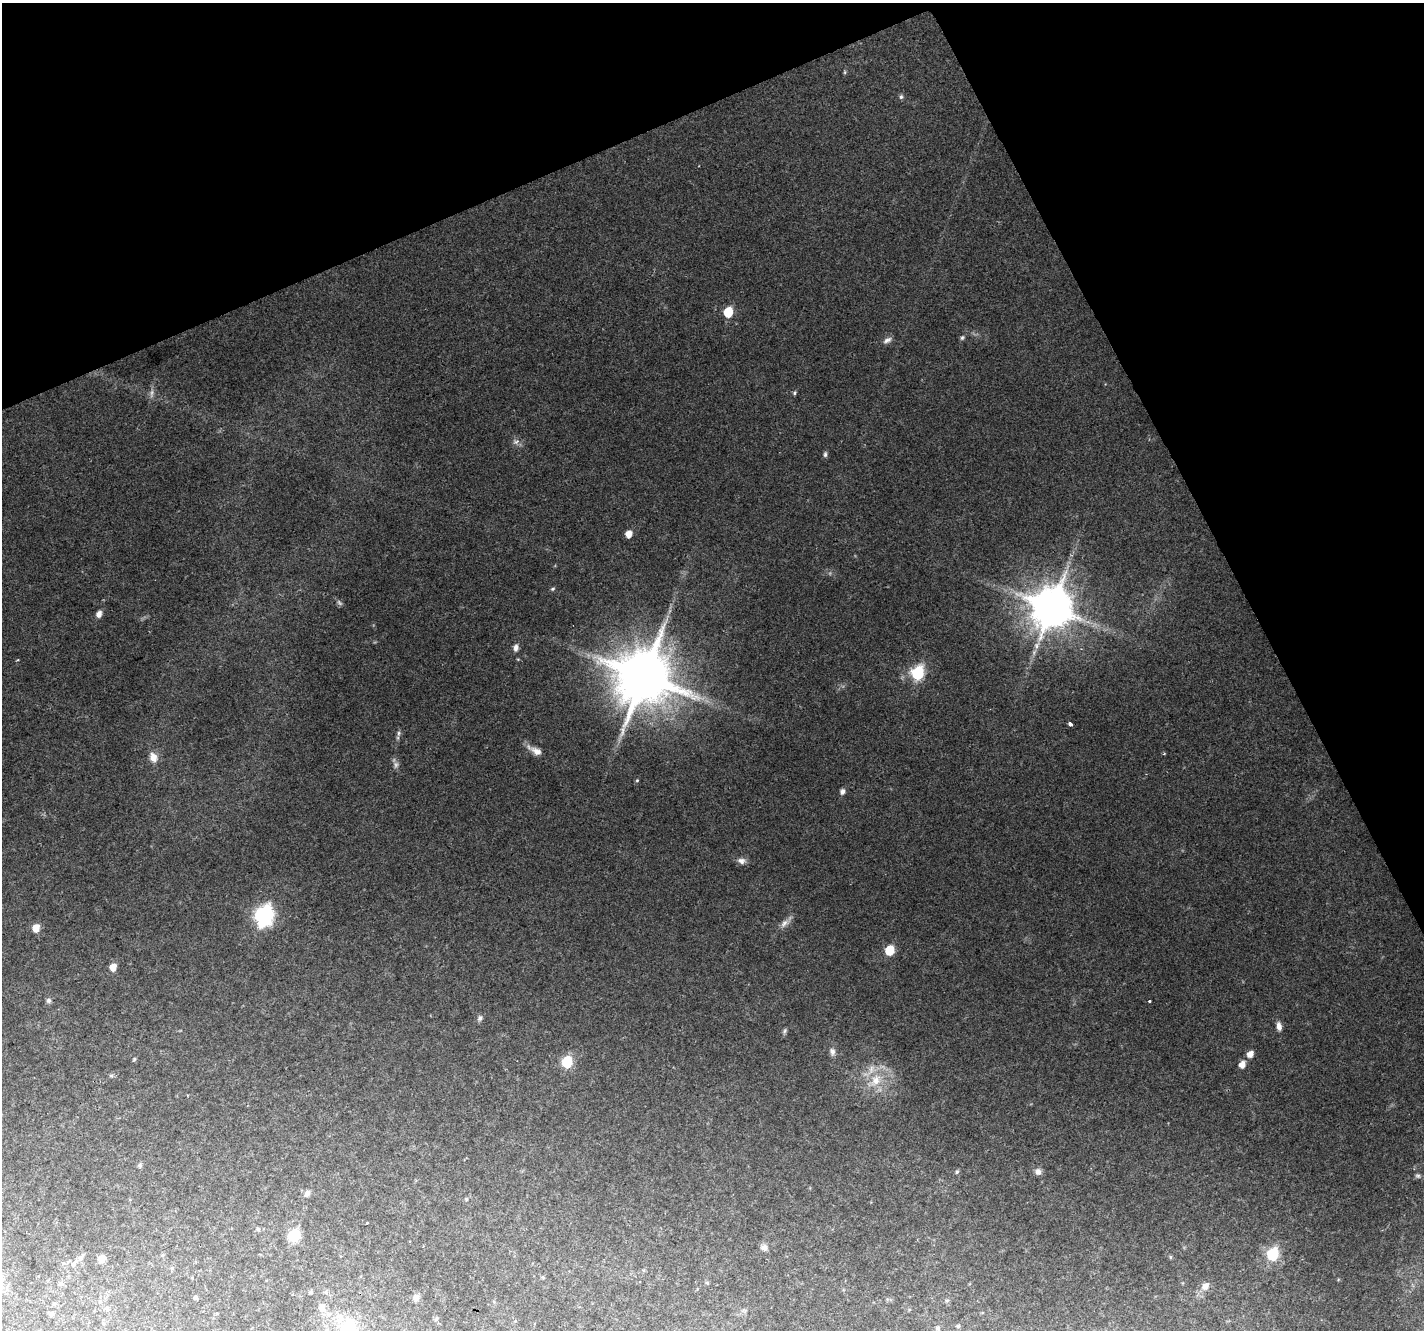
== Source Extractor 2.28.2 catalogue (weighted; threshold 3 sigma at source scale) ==
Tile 3 of 4 x 4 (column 3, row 1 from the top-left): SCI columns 2843-4264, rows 4077-5404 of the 5687 x 5553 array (HDU 1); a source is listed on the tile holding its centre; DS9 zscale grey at full resolution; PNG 1426 x 1332 px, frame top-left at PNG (2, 3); no overlay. Shown black and unused: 22% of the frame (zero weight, under 2 of 3 exposures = <1% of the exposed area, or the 3 px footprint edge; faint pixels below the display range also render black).
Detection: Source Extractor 2.28.2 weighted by HDU 2 'WHT'; one run over the whole footprint, this tile lists its part. Background 0.0829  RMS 0.0074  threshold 0.0332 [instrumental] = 3 sigma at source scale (4.5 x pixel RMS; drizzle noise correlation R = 1.50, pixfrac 1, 0.0396/0.0396 arcsec/px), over >= 5 px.
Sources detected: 70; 3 too faint to see at this stretch — not listed; the other 67 listed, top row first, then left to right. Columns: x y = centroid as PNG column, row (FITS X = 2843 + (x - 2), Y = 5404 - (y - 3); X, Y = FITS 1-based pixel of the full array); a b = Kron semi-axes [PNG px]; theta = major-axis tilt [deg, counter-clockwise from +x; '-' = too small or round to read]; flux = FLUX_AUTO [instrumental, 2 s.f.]
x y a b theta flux
845 72 6 4 90 0.83
901 97 6 5 - 1.4
728 312 7 5 72 28
962 338 7 5 73 1.3
887 340 13 6 29 2.8
795 393 5 4 - 1.2
516 442 8 6 21 2.2
825 454 7 5 -90 1.5
629 534 6 5 - 7.2
553 589 6 4 21 1.1
1052 608 12 11 - 2900
99 614 7 5 69 4.2
516 648 9 6 80 3
18 660 3 2 - 0.76
917 673 8 6 69 88
644 676 16 15 - 5300
1070 724 4 3 - 10
398 733 8 4 82 1.6
536 751 15 9 -27 5.8
153 757 12 9 -68 6.4
637 780 4 4 - 0.75
842 791 5 5 - 3
741 861 11 8 -17 3.5
264 916 9 7 74 290
784 923 13 7 44 4.2
36 928 6 6 - 9.8
890 950 6 6 - 29
113 967 6 5 - 8.4
49 1000 7 7 - 1.8
1149 1001 3 3 - 1.3
480 1018 8 6 79 2
1279 1026 10 6 -78 3.7
785 1031 8 5 71 1.4
832 1052 11 7 -86 3
1250 1054 6 5 - 5.8
134 1059 5 4 - 0.85
567 1062 7 6 - 54
1242 1064 6 5 - 6.4
875 1080 20 13 60 17
140 1165 7 5 77 1.4
957 1172 6 5 - 1.1
1038 1172 8 7 - 3.2
1418 1176 7 5 0 1.4
307 1193 10 7 52 2.6
258 1229 5 5 - 1.2
294 1235 7 6 - 73
764 1247 9 8 - 3.1
1273 1254 7 6 - 74
1170 1257 6 4 -89 0.83
80 1258 7 6 - 2
101 1259 7 6 - 5.4
74 1264 9 5 67 2
61 1283 6 5 - 2
1205 1286 11 9 52 4.6
311 1292 5 4 - 1
326 1292 6 5 - 1.2
416 1297 9 7 72 2.9
196 1298 5 4 - 1.2
947 1300 6 4 18 0.89
54 1304 5 4 - 1
106 1308 6 4 90 1.1
322 1308 13 9 75 4.5
51 1314 5 5 - 1.7
437 1318 6 4 71 0.97
958 1326 5 5 - 1.1
347 1328 29 23 69 32
938 1328 6 5 - 1.9
Isophote crosses this tile's border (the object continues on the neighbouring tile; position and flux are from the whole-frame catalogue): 1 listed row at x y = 347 1328